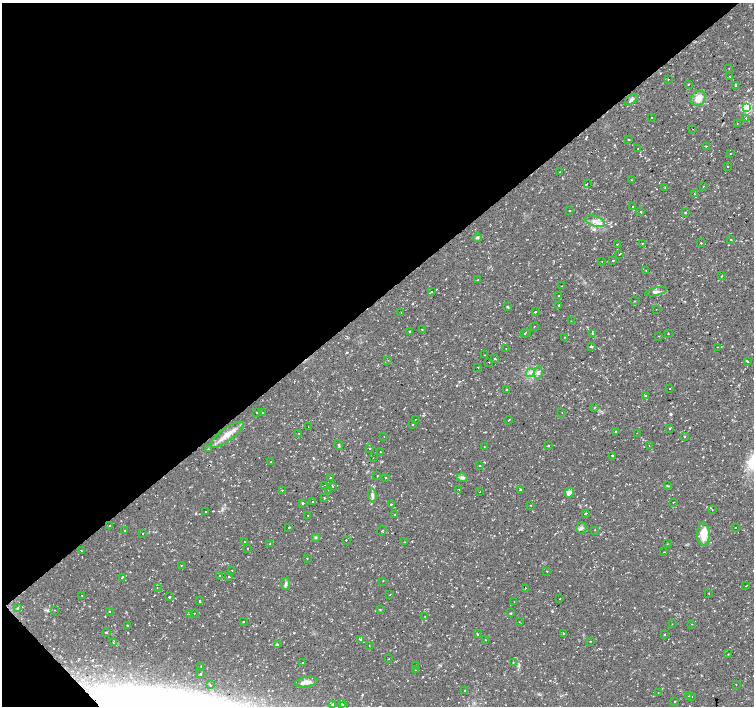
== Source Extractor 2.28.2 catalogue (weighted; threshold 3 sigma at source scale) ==
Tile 5 of 4 x 4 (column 1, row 2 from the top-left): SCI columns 1-1504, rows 2958-4365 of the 6017 x 5986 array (HDU 1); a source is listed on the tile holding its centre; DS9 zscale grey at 2 x 2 block average (1 PNG px = mean of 2 x 2 image px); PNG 756 x 708 px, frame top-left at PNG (2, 3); each listed source drawn as its Kron ellipse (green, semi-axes under 4 px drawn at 4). Shown black and unused: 43% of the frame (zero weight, under 2 of 3 exposures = <1% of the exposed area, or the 3 px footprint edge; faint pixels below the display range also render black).
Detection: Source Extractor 2.28.2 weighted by HDU 2 'WHT'; one run over the whole footprint, this tile lists its part. Background 0.0198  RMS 0.003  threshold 0.0135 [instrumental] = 3 sigma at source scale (4.5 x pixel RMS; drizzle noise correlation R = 1.50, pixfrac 1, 0.0396/0.0396 arcsec/px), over >= 5 px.
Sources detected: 220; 14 cosmic-ray / hot-pixel residue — neither listed nor drawn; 1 coinciding with a brighter row at this scale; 2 inside a brighter listed object's ellipse — not listed separately; the other 203 listed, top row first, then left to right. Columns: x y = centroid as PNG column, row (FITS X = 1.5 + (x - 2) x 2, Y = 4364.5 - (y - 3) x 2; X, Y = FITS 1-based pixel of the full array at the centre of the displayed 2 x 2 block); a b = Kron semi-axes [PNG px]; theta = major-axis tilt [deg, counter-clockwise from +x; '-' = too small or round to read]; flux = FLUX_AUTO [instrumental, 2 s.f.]
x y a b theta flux
729 68 2 2 - 0.28
730 77 4 2 - 0.41
668 79 2 2 - 1
688 84 2 2 - 0.49
736 86 2 2 - 0.71
698 98 8 6 53 7.1
631 100 7 4 40 1.7
746 107 3 3 - 62
651 117 2 2 - 1.5
746 118 2 2 - 0.67
737 124 2 2 - 0.32
693 129 2 2 - 0.35
629 140 2 2 - 0.6
706 146 2 2 - 0.39
638 149 2 2 - 0.28
730 154 2 2 - 0.35
728 166 2 2 - 1.7
560 172 2 2 - 0.28
632 180 2 2 - 0.4
587 184 2 2 - 27
703 186 2 2 - 0.53
665 188 2 2 - 0.39
694 194 2 2 - 0.84
633 206 2 2 - 0.92
569 211 2 2 - 0.26
640 211 2 2 - 0.78
685 213 2 2 - 0.8
595 221 10 5 -19 4.5
477 237 4 4 - 1.2
730 239 2 2 - 0.93
642 243 2 2 - 0.32
701 243 2 2 - 2.4
617 244 2 2 - 3.2
620 254 2 2 - 2.4
613 261 2 2 - 3.1
602 262 2 2 - 0.65
646 271 2 2 - 0.33
721 276 3 2 - 0.31
478 280 3 2 - 1.1
562 286 2 2 - 0.3
432 291 2 2 - 9.7
656 291 11 4 13 2.6
559 296 2 2 - 0.68
634 301 2 2 - 0.33
559 305 2 2 - 3.8
508 307 4 3 - 0.63
656 309 2 2 - 0.16
535 312 2 2 - 4.4
401 313 2 2 - 0.37
571 321 2 2 - 0.26
534 326 2 2 - 0.91
422 329 2 2 - 1.5
410 331 2 2 - 0.58
526 332 2 2 - 0.35
525 333 2 2 - 1.3
592 333 2 2 - 2
668 334 2 2 - 0.27
658 336 2 2 - 0.33
565 337 2 2 - 0.27
591 346 2 2 - 1.5
717 347 2 2 - 0.28
506 348 2 2 - 0.29
484 355 2 2 - 0.2
494 359 2 2 - 0.98
388 360 2 2 - 0.99
747 361 2 2 - 1.9
489 362 2 2 - 1.1
478 367 2 2 - 0.4
530 373 4 3 - 1.5
538 373 6 4 83 1.8
670 389 2 2 - 0.78
506 390 2 2 - 1.9
646 395 2 2 - 0.45
594 408 2 2 - 0.36
256 412 2 2 - 0.77
262 413 2 2 - 0.8
562 413 2 2 - 0.8
415 419 2 2 - 0.42
508 420 4 2 - 0.48
413 425 2 2 - 0.63
308 427 2 2 - 0.22
670 429 2 2 - 0.38
616 431 2 2 - 1.1
637 433 2 2 - 0.31
299 434 2 2 - 0.3
227 435 20 6 36 8.1
384 436 2 2 - 0.5
684 436 2 2 - 0.71
339 445 5 2 - 0.62
548 446 2 2 - 0.48
649 446 2 2 - 0.53
484 447 2 2 - 0.26
370 448 2 2 - 0.77
208 449 3 2 - 0.5
380 452 2 2 - 0.62
613 456 3 2 - 0.55
373 458 2 2 - 0.24
271 461 2 2 - 0.38
479 466 2 2 - 0.65
377 476 2 2 - 0.3
330 477 2 2 - 2.8
462 477 5 4 - 1.7
385 478 2 2 - 0.49
325 485 2 2 - 3.8
333 486 2 2 - 0.35
667 486 4 2 - 0.46
459 489 2 2 - 0.31
283 490 2 2 - 0.77
328 490 2 2 - 0.44
520 490 4 2 - 0.48
480 492 2 2 - 0.34
569 493 5 4 - 3.5
372 495 7 4 -83 1.9
324 498 2 2 - 0.64
313 501 2 2 - 2.8
673 502 2 2 - 0.38
303 503 2 2 - 3.2
391 504 2 2 - 0.95
531 505 2 2 - 0.29
712 509 2 2 - 0.77
205 512 2 2 - 1.7
586 513 3 2 - 0.38
394 514 2 2 - 0.79
308 515 2 2 - 0.73
109 526 2 2 - 0.6
289 527 2 2 - 3.8
581 528 6 5 - 1.6
735 528 2 2 - 1.2
125 530 2 2 - 0.27
595 530 2 2 - 0.24
382 531 5 2 - 0.49
142 533 2 2 - 0.56
703 534 11 6 89 11
316 537 3 2 - 0.53
346 540 2 2 - 0.75
245 542 2 2 - 0.32
404 542 3 2 - 0.34
270 544 2 2 - 0.86
667 544 2 2 - 0.51
247 548 2 2 - 1.2
81 551 2 2 - 0.52
664 552 2 2 - 0.28
307 558 2 2 - 0.29
181 565 2 2 - 0.38
232 570 2 2 - 0.3
547 571 2 2 - 0.36
220 576 2 2 - 1.2
122 577 2 2 - 0.6
229 577 2 2 - 3.3
383 581 2 2 - 0.32
286 584 6 2 85 1.2
746 586 2 2 - 0.36
157 588 2 2 - 0.22
525 588 2 2 - 1.7
709 593 2 2 - 0.31
82 595 2 2 - 0.28
390 595 2 2 - 0.28
169 597 2 2 - 2.3
560 599 2 2 - 0.9
200 601 2 2 - 1.7
514 602 2 2 - 0.2
17 608 4 2 - 0.7
54 610 2 2 - 0.29
380 610 2 2 - 0.57
110 611 2 2 - 1.6
194 613 2 2 - 1.6
511 613 3 2 - 0.47
189 614 3 2 - 0.5
425 616 2 2 - 0.19
243 622 2 2 - 0.47
519 622 2 2 - 0.23
672 624 2 2 - 0.28
691 624 2 2 - 0.26
127 625 2 2 - 0.97
106 632 2 2 - 6.9
477 633 2 2 - 0.83
563 633 2 2 - 0.45
664 634 2 2 - 0.42
360 639 3 2 - 0.91
485 640 2 2 - 0.23
113 642 3 2 - 0.46
590 642 2 2 - 0.76
277 645 2 2 - 0.94
369 646 2 2 - 0.62
728 654 2 2 - 0.31
389 659 2 2 - 0.33
513 662 2 2 - 0.29
303 663 2 2 - 0.56
415 665 2 2 - 0.46
201 666 2 2 - 0.37
415 670 2 2 - 0.28
200 674 2 2 - 2.2
306 682 11 5 8 4.1
736 684 2 2 - 0.39
210 685 2 2 - 1.5
465 690 2 2 - 0.82
658 693 2 2 - 0.71
688 696 2 2 - 0.52
692 697 2 2 - 0.81
674 702 2 2 - 1.4
333 704 4 3 - 0.85
341 704 3 2 - 0.69
343 705 2 2 - 1.5
Diffuse or blended objects may show on this block-average render without a row.